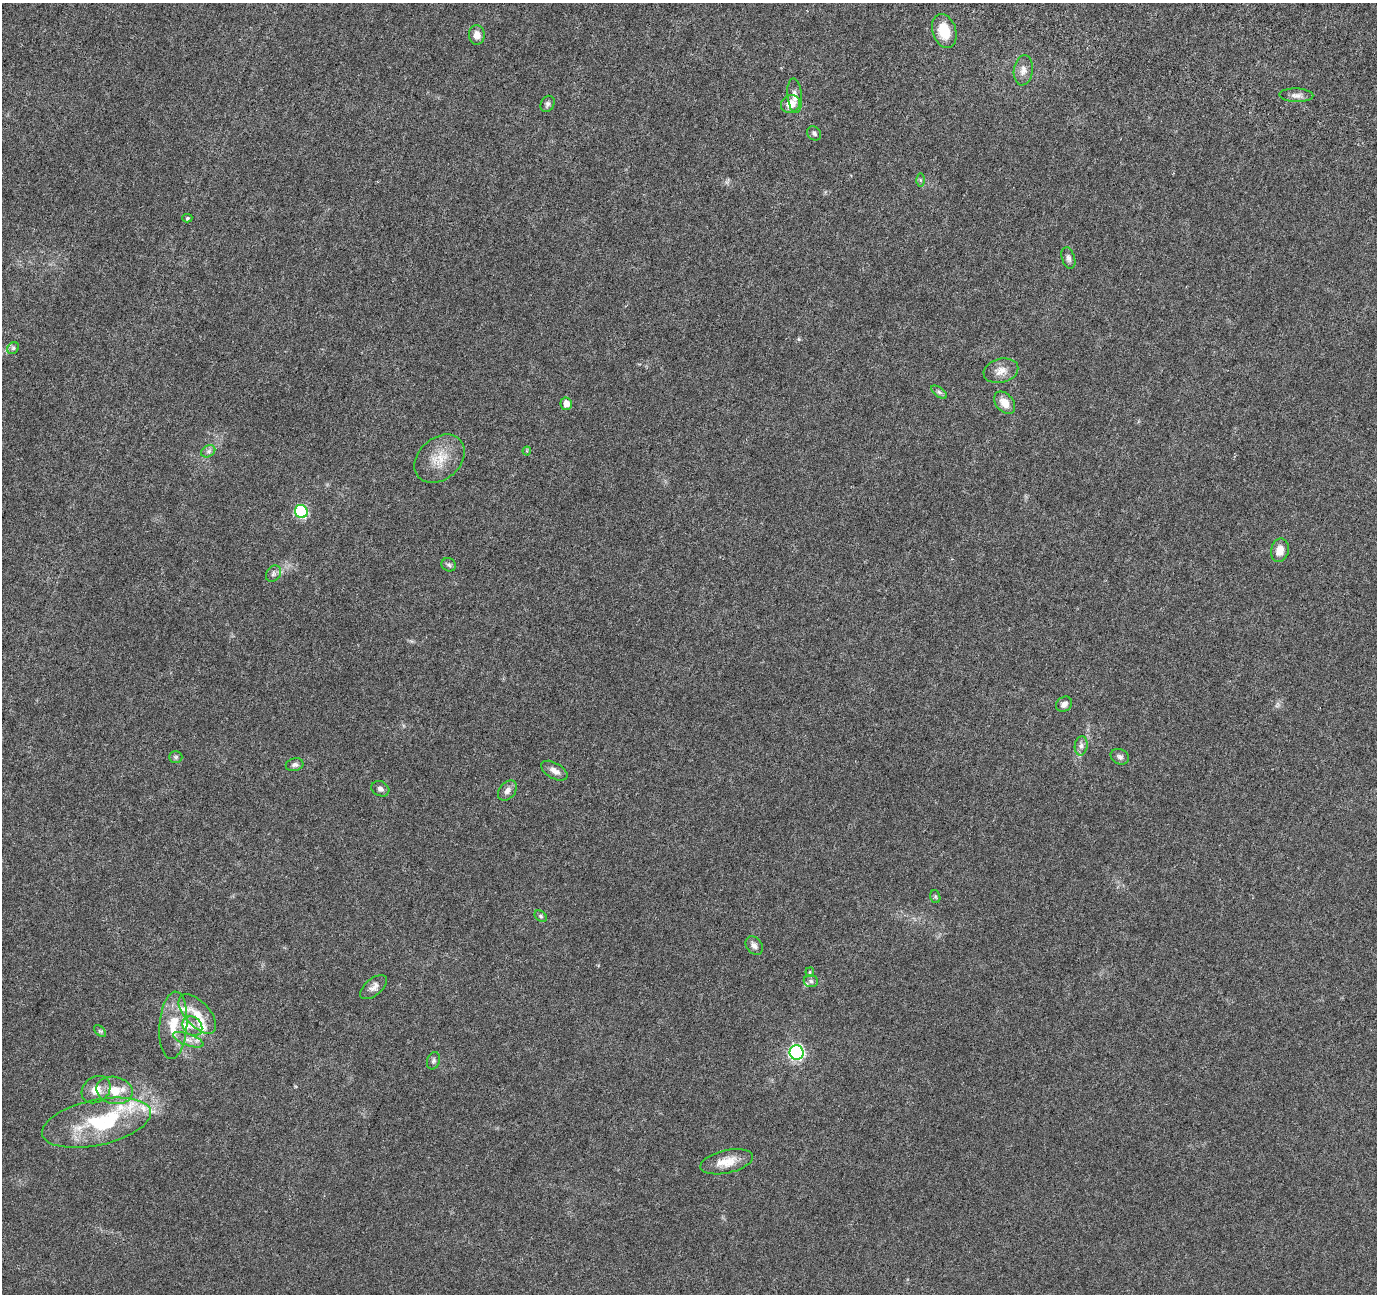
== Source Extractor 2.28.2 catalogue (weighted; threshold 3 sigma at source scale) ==
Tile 10 of 4 x 4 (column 2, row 3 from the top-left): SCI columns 1568-2942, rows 1695-2986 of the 5890 x 6036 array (HDU 1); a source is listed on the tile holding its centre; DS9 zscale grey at full resolution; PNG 1379 x 1296 px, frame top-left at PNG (2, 3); each listed source drawn as its Kron ellipse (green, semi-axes under 4 px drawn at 4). Nothing masked; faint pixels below the display range render black.
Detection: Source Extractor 2.28.2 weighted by HDU 2 'WHT'; one run over the whole footprint, this tile lists its part. Background 0.00902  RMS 0.0012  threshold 0.00492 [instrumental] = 3 sigma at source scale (4.09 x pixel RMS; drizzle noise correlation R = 1.36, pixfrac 0.8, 0.0396/0.0396 arcsec/px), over >= 5 px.
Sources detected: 56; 8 inside a brighter listed object's ellipse — not listed separately; the other 48 listed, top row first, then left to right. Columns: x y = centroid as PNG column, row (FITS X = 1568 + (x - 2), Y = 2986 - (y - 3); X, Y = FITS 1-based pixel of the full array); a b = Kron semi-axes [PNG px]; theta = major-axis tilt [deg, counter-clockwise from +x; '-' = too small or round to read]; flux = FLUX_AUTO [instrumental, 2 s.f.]
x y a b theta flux
944 31 17 11 -72 2.5
477 35 10 8 -86 0.74
1023 70 15 9 82 0.75
1296 95 17 7 -2 0.54
795 96 17 7 -84 0.74
547 104 8 6 59 0.29
791 104 10 8 26 1.3
814 133 8 6 -48 0.27
920 180 6 4 -89 0.18
187 218 5 4 - 0.15
1068 258 11 6 -72 0.36
13 348 6 5 - 0.19
1001 371 17 12 15 1.1
939 392 9 4 -36 0.25
1005 403 13 8 -51 1.2
566 404 6 5 - 0.86
208 451 7 5 31 0.3
527 451 4 4 - 0.11
440 459 28 20 41 2.4
301 511 7 6 - 11
1280 550 12 9 77 0.98
449 565 7 6 - 0.25
273 574 9 7 53 0.34
1064 704 8 7 - 0.42
1081 746 10 6 81 0.38
176 757 7 5 -1 0.21
1120 757 9 7 -26 0.33
295 765 9 6 14 0.32
554 771 15 7 -30 0.71
380 789 9 7 -26 0.35
507 791 11 8 51 0.51
935 897 6 5 - 0.16
541 916 7 5 -41 0.19
754 946 10 7 -53 0.47
810 972 5 4 - 0.12
811 981 7 6 - 0.26
374 987 16 8 40 0.59
197 1014 24 12 -47 1.7
173 1025 34 14 86 2.8
192 1026 11 8 -43 0.64
100 1031 7 4 -43 0.17
188 1040 16 6 -20 0.69
797 1052 7 7 - 22
433 1061 9 6 71 0.27
96 1090 15 12 37 1.2
114 1090 18 13 -12 2.1
96 1123 55 22 12 7.5
727 1162 27 11 13 1.7